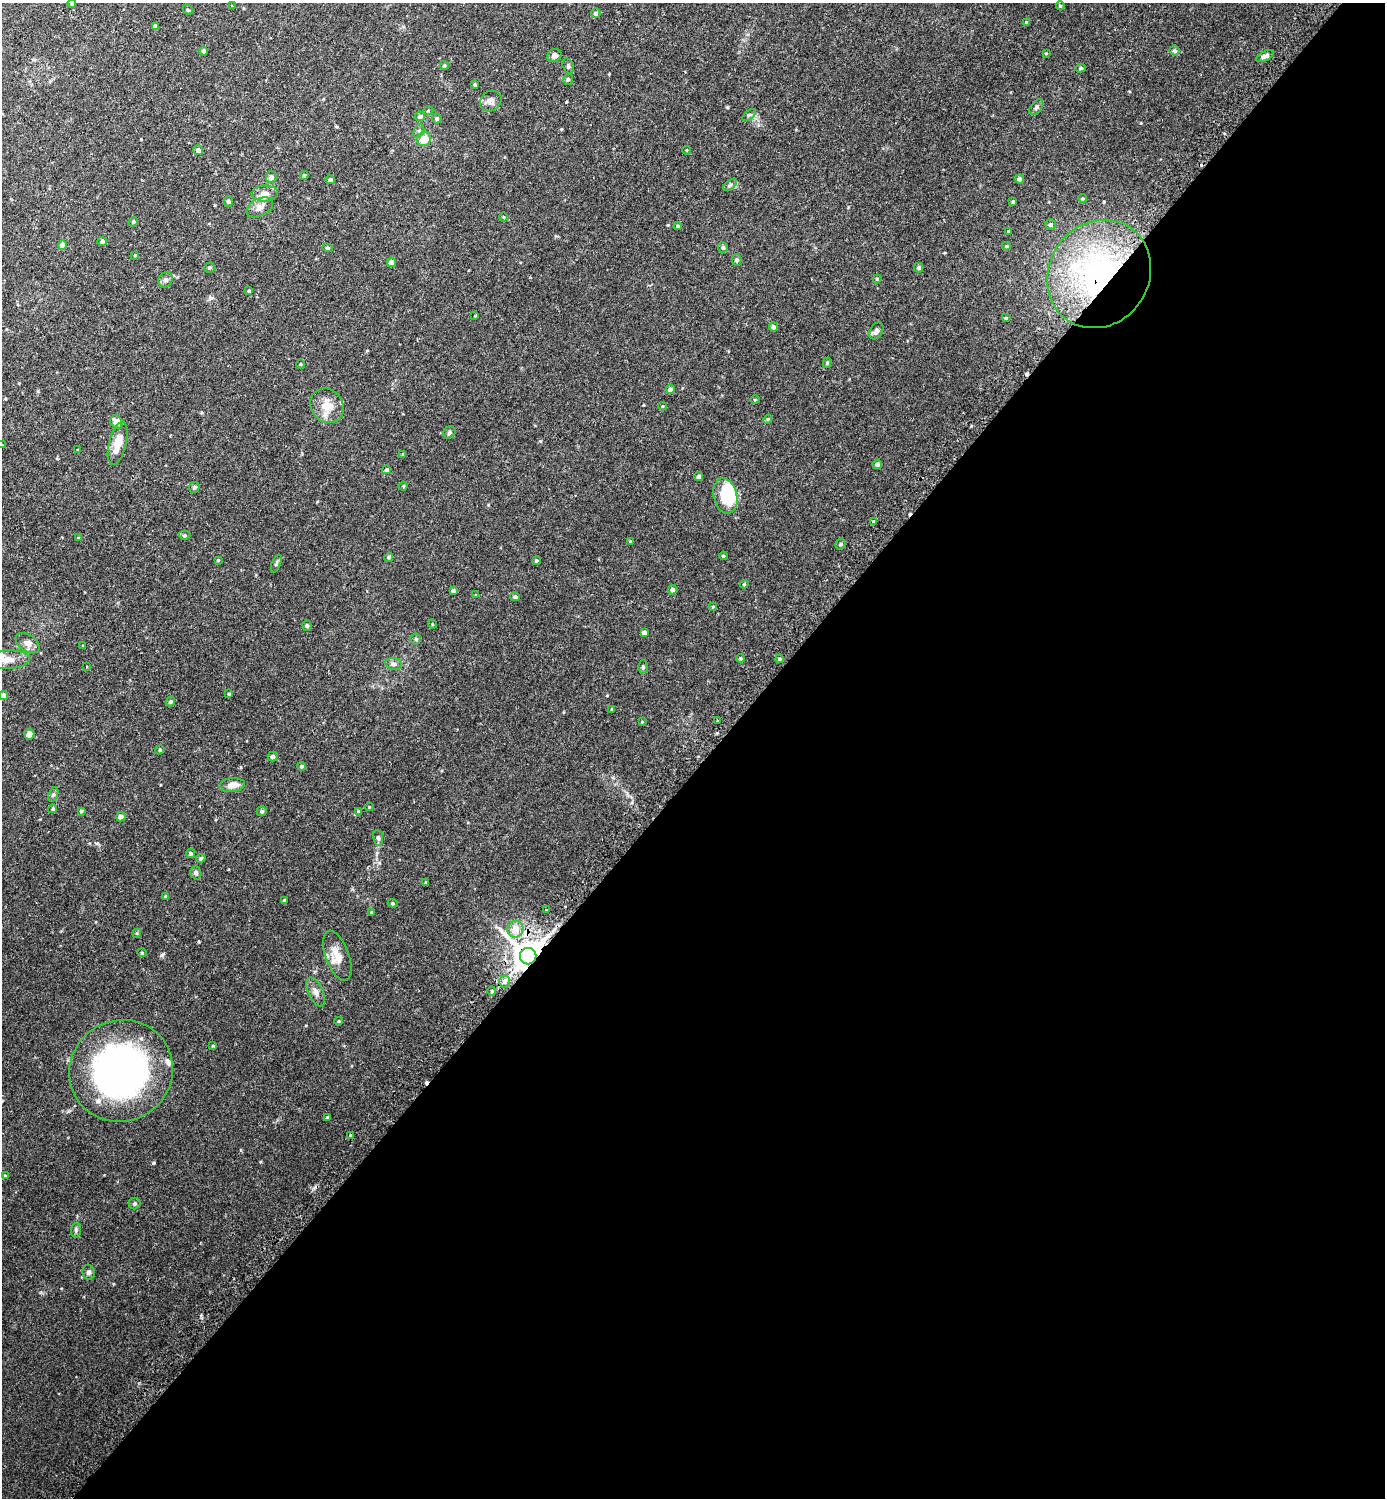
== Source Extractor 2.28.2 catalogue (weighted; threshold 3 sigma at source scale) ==
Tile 12 of 4 x 4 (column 4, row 3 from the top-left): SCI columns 4325-5707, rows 1515-3010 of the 6025 x 6022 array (HDU 1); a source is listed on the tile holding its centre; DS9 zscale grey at full resolution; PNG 1387 x 1500 px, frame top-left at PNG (2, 3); each listed source drawn as its Kron ellipse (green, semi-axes under 4 px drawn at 4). Shown black and unused: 49% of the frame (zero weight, under 2 of 3 exposures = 3% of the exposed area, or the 3 px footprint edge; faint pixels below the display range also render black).
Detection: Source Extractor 2.28.2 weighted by HDU 2 'WHT'; one run over the whole footprint, this tile lists its part. Background 0.0441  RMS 0.0046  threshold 0.0207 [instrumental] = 3 sigma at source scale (4.5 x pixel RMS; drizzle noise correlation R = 1.50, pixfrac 1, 0.05/0.05 arcsec/px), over >= 5 px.
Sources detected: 163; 1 inside a brighter object's white glare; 4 cosmic-ray / hot-pixel residue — neither listed nor drawn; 6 inside a brighter listed object's ellipse — not listed separately; the other 152 listed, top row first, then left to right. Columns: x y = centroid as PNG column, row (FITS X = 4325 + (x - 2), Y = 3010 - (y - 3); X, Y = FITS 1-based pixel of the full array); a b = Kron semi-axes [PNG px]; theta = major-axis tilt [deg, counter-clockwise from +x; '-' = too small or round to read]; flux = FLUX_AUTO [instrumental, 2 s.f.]
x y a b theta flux
72 4 4 4 - 0.84
232 6 3 2 - 0.43
1060 6 5 4 - 0.49
188 10 5 4 - 0.61
596 13 5 4 - 0.99
1027 23 3 3 - 0.75
155 26 4 4 - 1.4
204 51 4 4 - 1.6
1174 51 5 5 - 0.84
1046 53 3 3 - 0.33
554 55 7 6 - 1.6
1265 56 9 5 28 1.5
444 65 4 4 - 0.63
568 66 8 5 -72 0.85
1081 68 5 4 - 0.66
568 79 6 4 74 0.71
475 85 4 3 - 0.67
491 101 11 9 38 2.1
1036 107 9 5 54 0.97
428 111 5 3 - 0.36
749 115 7 4 36 0.69
420 116 5 5 - 1.7
437 119 5 5 - 0.9
419 131 7 5 63 0.99
424 139 7 6 - 5.6
198 150 5 4 - 1.5
687 150 4 3 - 0.28
304 175 4 3 - 0.59
271 177 6 5 - 1.9
1020 179 5 4 - 1.2
330 180 4 4 - 1
730 185 8 4 37 0.74
265 193 13 8 0 2.9
1082 198 4 3 - 0.46
228 201 5 4 - 1.1
1013 202 4 3 - 0.74
260 207 14 8 27 2.7
503 217 5 3 - 0.34
133 222 5 4 - 0.68
1051 224 5 5 - 0.78
678 226 4 3 - 0.6
1008 231 4 3 - 0.38
102 242 5 4 - 1.2
62 245 4 4 - 4.2
1006 246 4 4 - 0.46
723 247 5 5 - 1.1
327 248 5 4 - 0.59
135 255 4 2 - 0.29
737 260 5 5 - 0.94
391 262 5 4 - 3.1
209 268 5 5 - 0.66
919 268 5 4 - 0.67
1099 274 56 50 56 96
877 279 4 4 - 0.45
166 280 8 7 - 1.5
249 291 4 4 - 0.51
475 316 3 2 - 0.46
1006 318 5 4 - 0.43
773 327 4 4 - 1.3
876 331 9 6 58 1.5
827 363 5 4 - 0.61
301 364 5 3 - 0.41
670 389 4 4 - 2.6
755 400 4 3 - 0.36
327 406 18 15 -53 6.6
663 406 4 3 - 0.33
768 419 4 3 - 0.39
117 422 7 6 - 3.5
449 433 6 5 - 0.79
118 443 22 8 76 6.7
2 445 3 2 - 0.28
78 450 4 2 - 0.28
403 454 4 3 - 0.31
877 464 5 4 - 1.2
386 470 4 4 - 1
699 476 4 4 - 0.95
403 486 4 4 - 0.43
194 487 6 5 - 0.63
725 496 18 12 -77 12
874 522 4 3 - 3.9
185 535 6 4 1 0.69
78 538 4 2 - 0.24
630 541 3 3 - 0.35
841 544 5 5 - 0.75
723 556 4 3 - 0.48
389 557 5 4 - 0.84
218 560 3 3 - 0.49
536 561 4 4 - 0.67
276 563 9 4 67 0.75
744 584 4 4 - 0.48
673 590 4 4 - 1.3
453 591 4 4 - 1.2
476 595 4 4 - 0.46
515 597 5 4 - 1.1
713 607 4 4 - 0.44
432 624 5 3 - 0.37
307 626 5 4 - 0.69
644 633 4 4 - 1.5
416 639 5 5 - 0.65
27 643 13 8 -36 2.4
83 646 4 3 - 0.35
741 658 4 4 - 0.59
780 659 4 3 - 0.62
8 660 22 9 3 5.7
394 664 8 6 -15 1.2
87 667 3 3 - 0.6
643 667 7 4 -88 0.67
229 694 4 3 - 0.39
4 695 4 4 - 1.9
170 702 5 4 - 0.82
612 709 4 3 - 0.42
717 721 2 2 - 0.39
642 722 3 3 - 0.35
29 734 5 5 - 3.5
160 750 5 4 - 0.58
273 757 5 5 - 1.4
302 766 4 4 - 0.9
232 785 13 6 6 4.1
53 794 7 4 70 0.78
369 807 4 3 - 0.34
53 809 5 4 - 0.54
81 811 4 3 - 0.6
262 811 5 5 - 0.94
359 811 4 4 - 0.55
121 817 5 4 - 3
378 838 8 5 -81 0.98
191 853 4 4 - 0.92
201 858 5 4 - 0.85
196 873 7 5 -71 1
426 882 4 3 - 0.37
165 896 3 3 - 0.49
284 900 4 3 - 0.53
393 903 5 4 - 0.49
546 910 3 3 - 0.97
371 912 4 3 - 0.41
515 929 8 8 - 4.8
137 933 4 3 - 0.4
142 953 4 4 - 0.49
337 956 26 11 -70 6.2
528 956 8 8 - 880
504 981 6 5 - 2.2
492 991 5 4 - 0.56
316 992 16 7 -65 2.5
339 1021 4 3 - 0.32
213 1046 4 3 - 0.42
121 1071 52 50 34 150
328 1118 4 3 - 1.1
351 1136 4 3 - 3.2
5 1176 4 4 - 0.38
135 1204 6 6 - 0.77
76 1230 7 5 89 0.92
89 1272 7 6 - 1.1
Overlapping masked pixels (flux is a lower limit): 4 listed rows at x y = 1099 274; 874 522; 528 956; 351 1136
Isophote crosses this tile's border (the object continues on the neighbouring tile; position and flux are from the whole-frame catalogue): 4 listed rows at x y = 72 4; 2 445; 8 660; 4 695
Unlisted compact peaks at least as high as the median listed source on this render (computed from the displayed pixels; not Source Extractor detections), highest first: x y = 162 955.